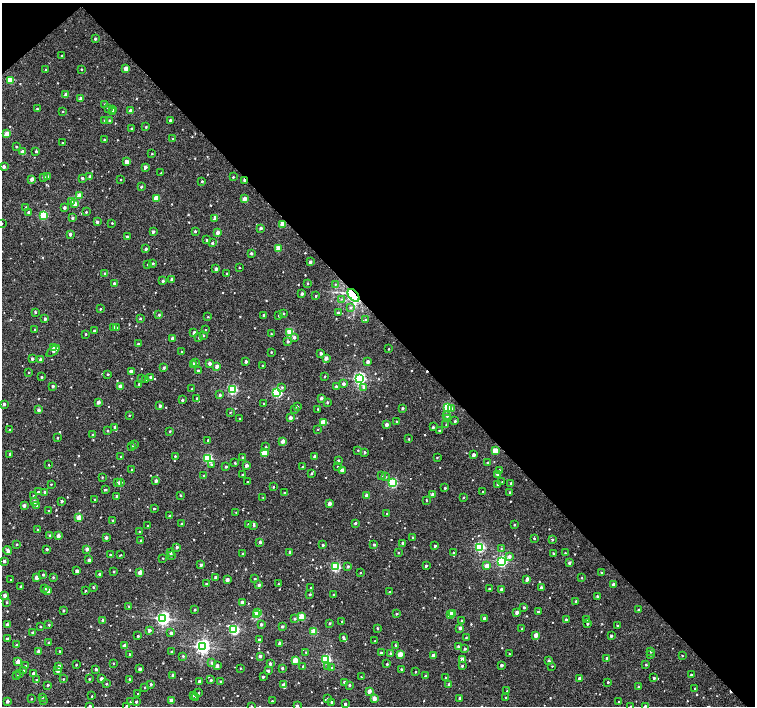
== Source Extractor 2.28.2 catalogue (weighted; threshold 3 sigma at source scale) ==
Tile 3 of 4 x 4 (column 3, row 1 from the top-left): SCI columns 3013-4517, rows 4436-5842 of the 6021 x 5991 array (HDU 1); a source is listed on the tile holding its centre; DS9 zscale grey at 2 x 2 block average (1 PNG px = mean of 2 x 2 image px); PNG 757 x 708 px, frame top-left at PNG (2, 3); each listed source drawn as its Kron ellipse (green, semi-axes under 4 px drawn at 4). Shown black and unused: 46% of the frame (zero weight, under 2 of 3 exposures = <1% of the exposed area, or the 3 px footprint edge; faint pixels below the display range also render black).
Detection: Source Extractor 2.28.2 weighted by HDU 2 'WHT'; one run over the whole footprint, this tile lists its part. Background 0.0201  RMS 0.0043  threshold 0.0193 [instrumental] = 3 sigma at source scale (4.5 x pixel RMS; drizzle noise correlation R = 1.50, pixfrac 1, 0.0396/0.0396 arcsec/px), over >= 5 px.
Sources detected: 626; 2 cosmic-ray / hot-pixel residue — neither listed nor drawn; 3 coinciding with a brighter row at this scale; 4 inside a brighter listed object's ellipse — not listed separately; of the other 617, all 500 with FLUX_AUTO >= 0.552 (the completeness limit of this list) listed and drawn (117 fainter detections not listed), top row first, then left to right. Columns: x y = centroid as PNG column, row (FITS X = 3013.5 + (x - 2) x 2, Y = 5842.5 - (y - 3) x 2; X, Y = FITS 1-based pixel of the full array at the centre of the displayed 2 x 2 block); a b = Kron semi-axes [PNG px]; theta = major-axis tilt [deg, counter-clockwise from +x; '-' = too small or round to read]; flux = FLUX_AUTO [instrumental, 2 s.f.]
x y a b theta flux
95 39 2 2 - 1.6
61 55 2 2 - 0.6
81 69 2 2 - 0.67
126 69 3 2 - 12
46 70 3 2 - 0.8
11 80 3 3 - 28
66 95 3 2 - 6.7
81 99 2 2 - 6.6
105 104 3 2 - 1.1
108 108 3 2 - 1.1
37 109 2 2 - 0.93
113 109 2 2 - 3.5
63 111 2 2 - 0.68
131 111 3 2 - 7.4
112 112 2 2 - 2.6
104 120 2 2 - 0.76
109 120 2 2 - 1
170 120 2 2 - 2.1
146 127 2 2 - 0.95
132 129 3 2 - 1.4
7 134 4 3 - 11
173 139 2 2 - 0.63
104 140 2 2 - 0.81
63 142 2 2 - 0.82
16 146 2 2 - 0.78
36 151 2 2 - 1.5
22 152 2 2 - 6.2
152 154 2 2 - 0.78
127 162 2 2 - 7
4 166 2 2 - 3.5
145 167 2 2 - 4.8
161 173 2 2 - 0.58
47 176 3 2 - 2.2
90 176 3 2 - 1.7
44 177 3 3 - 2.3
233 177 2 2 - 0.98
82 178 3 2 - 1.9
32 179 2 2 - 5.5
121 179 2 2 - 0.8
244 180 3 2 - 2.3
202 181 2 2 - 1.1
141 187 2 2 - 1.7
79 196 3 2 - 14
156 198 3 2 - 16
244 199 3 2 - 7.7
72 201 3 3 - 16
75 204 3 3 - 4.5
26 207 2 2 - 0.99
64 207 2 2 - 2.6
29 212 2 2 - 3.1
86 212 2 2 - 0.88
43 215 3 3 - 48
72 218 3 2 - 1.7
215 218 3 2 - 4.4
97 222 2 2 - 2.3
2 223 2 2 - 0.64
112 223 2 2 - 0.78
283 224 3 2 - 16
261 228 2 2 - 2.7
195 231 2 2 - 1.2
153 232 2 2 - 2.7
218 232 2 2 - 4.9
70 234 2 2 - 3.3
127 236 2 2 - 1.2
207 240 3 2 - 1.5
212 243 2 2 - 2
146 249 2 2 - 2.4
279 249 3 2 - 17
251 253 2 2 - 1.5
310 262 2 2 - 3
153 263 2 2 - 1.1
147 264 2 2 - 0.6
239 267 2 2 - 0.63
216 269 2 2 - 3.3
227 273 2 2 - 1.1
105 274 2 2 - 2.7
171 279 2 2 - 2
163 281 2 2 - 1.9
114 283 2 2 - 1.4
308 283 3 2 - 0.68
336 284 3 2 - 0.7
302 294 2 2 - 2.5
353 295 7 4 -50 110
316 296 3 2 - 1.1
341 299 3 2 - 0.62
350 307 3 3 - 0.98
100 309 2 2 - 1
35 312 3 2 - 1.3
283 313 2 2 - 1.1
338 313 2 2 - 1.9
159 315 3 2 - 1.1
264 315 2 2 - 1.9
279 316 2 2 - 0.71
208 317 2 2 - 0.71
45 319 2 2 - 2.4
140 319 2 2 - 1.1
366 320 3 2 - 1.8
113 327 2 2 - 2.9
117 328 2 2 - 1.2
35 330 2 2 - 2
205 330 2 2 - 0.67
95 331 2 2 - 2.7
290 332 3 3 - 40
194 333 2 2 - 4.5
86 334 2 2 - 0.9
271 334 2 2 - 0.81
203 335 2 2 - 0.87
294 337 3 3 - 2.4
172 338 2 2 - 4
199 338 2 2 - 0.86
288 341 3 2 - 1.7
138 344 2 2 - 1.6
54 347 3 2 - 7.6
389 349 2 2 - 0.67
53 351 8 4 40 2.3
182 351 2 2 - 0.68
271 352 2 2 - 0.74
321 353 2 2 - 2.8
326 358 2 2 - 5.4
32 359 2 2 - 2.5
40 360 2 2 - 5
246 361 2 2 - 2.8
368 362 2 2 - 3.8
196 363 2 2 - 1.1
210 363 2 2 - 4.7
193 364 2 2 - 7
262 365 2 2 - 1.1
217 366 2 2 - 6.5
164 368 2 2 - 1.8
198 371 2 2 - 1.7
29 372 2 2 - 0.63
131 372 2 2 - 7.6
108 374 2 2 - 1.1
325 376 2 2 - 0.61
42 377 2 2 - 1.3
151 377 2 2 - 4.2
141 379 2 2 - 0.66
145 379 2 2 - 0.72
359 379 3 3 - 180
139 384 2 2 - 1.1
344 384 3 3 - 2.5
53 386 2 2 - 2.1
336 386 2 2 - 1.3
120 387 2 2 - 8.5
282 387 3 3 - 0.99
364 387 3 3 - 2.3
192 389 2 2 - 0.9
232 390 3 3 - 87
277 393 3 3 - 100
220 395 2 2 - 2.5
197 398 2 2 - 0.72
321 398 2 2 - 3.1
182 400 2 2 - 1.5
98 402 2 2 - 4
327 402 2 2 - 1.2
264 403 2 2 - 0.92
4 404 2 2 - 2.6
160 406 2 2 - 2.7
297 406 2 2 - 1.9
402 408 2 2 - 1.7
447 408 3 3 - 53
295 409 2 2 - 1
318 409 2 2 - 0.77
452 409 3 3 - 1.9
39 410 2 2 - 3.5
230 412 2 2 - 0.64
129 415 2 2 - 0.59
447 415 3 3 - 2.2
240 418 2 2 - 1.1
290 418 2 2 - 4.4
447 419 3 2 - 0.69
396 421 2 2 - 0.67
455 421 3 2 - 1.5
323 423 3 2 - 23
386 424 2 2 - 5
446 425 2 2 - 0.68
115 427 3 2 - 3
433 427 2 2 - 1.4
318 429 2 2 - 0.6
10 430 2 2 - 1.8
107 430 3 2 - 0.74
170 431 2 2 - 0.9
439 431 2 2 - 0.95
93 434 2 2 - 0.58
57 438 2 2 - 0.68
409 439 2 2 - 0.81
208 440 2 2 - 0.77
283 441 2 2 - 7
134 444 3 2 - 0.71
132 446 3 2 - 1.1
266 447 2 2 - 0.57
358 450 2 2 - 0.61
495 451 3 2 - 19
365 452 2 2 - 1.7
264 453 3 3 - 18
10 454 2 2 - 1.2
473 455 2 2 - 4.1
175 456 2 2 - 0.92
315 456 2 2 - 4
121 457 2 2 - 1.1
243 457 2 2 - 0.93
437 457 2 2 - 0.72
208 458 3 3 - 84
338 461 2 2 - 1.8
235 463 2 2 - 0.99
488 463 2 2 - 3.1
211 464 3 3 - 1.4
49 465 2 2 - 0.58
246 465 2 2 - 4.6
338 466 2 2 - 0.76
226 467 2 2 - 1.2
302 467 2 2 - 1.5
132 470 2 2 - 1.2
342 470 2 2 - 6.8
500 470 2 2 - 1.9
311 473 3 2 - 1.4
497 474 2 2 - 2.5
243 475 2 2 - 1.8
381 475 3 2 - 1
204 476 2 2 - 1.6
102 477 2 2 - 0.86
385 477 2 2 - 0.65
156 481 2 2 - 3.2
247 482 2 2 - 1
502 482 2 2 - 0.57
117 483 3 3 - 1.1
120 483 2 2 - 5.8
393 483 3 3 - 73
511 483 2 2 - 1.9
51 484 2 2 - 0.72
498 484 2 2 - 2.7
273 487 2 2 - 0.82
445 488 2 2 - 1.1
105 490 4 2 - 1.1
38 492 2 2 - 1.2
45 492 2 2 - 2.8
284 492 2 2 - 0.58
483 492 2 2 - 1.7
510 492 2 2 - 1.2
433 494 2 2 - 5.8
180 495 2 2 - 1.1
366 495 2 2 - 5.6
33 496 2 2 - 0.9
117 496 2 2 - 2.7
263 497 2 2 - 0.56
463 497 2 2 - 0.89
95 499 2 2 - 0.69
426 500 2 2 - 0.84
62 501 2 2 - 1.7
34 502 2 2 - 6.6
329 504 2 2 - 4.2
36 505 3 2 - 0.87
24 506 2 2 - 3.6
154 508 2 2 - 0.81
49 511 2 2 - 0.9
236 512 2 2 - 0.65
387 514 2 2 - 0.68
169 516 2 2 - 0.74
79 518 3 2 - 17
113 521 2 2 - 1.2
355 523 2 2 - 1.9
182 524 2 2 - 1.5
248 524 2 2 - 0.8
254 525 3 2 - 1.3
514 525 2 2 - 1.2
147 526 2 2 - 0.68
37 530 2 2 - 0.62
140 532 2 2 - 1.3
50 536 2 2 - 3.2
58 536 2 2 - 4.9
413 537 2 2 - 0.69
106 538 2 2 - 2.8
534 538 2 2 - 1.2
141 540 2 2 - 1.7
552 540 2 2 - 1.3
260 542 2 2 - 2.5
403 543 2 2 - 3.3
16 544 2 2 - 1.1
323 545 2 2 - 1.5
374 545 2 2 - 1.4
435 546 2 2 - 1.9
177 547 2 2 - 2.1
480 547 3 3 - 88
501 548 3 2 - 0.69
47 549 2 2 - 1.8
87 549 2 2 - 6.1
8 550 4 2 - 4
290 552 2 2 - 5.4
398 552 2 2 - 1
170 553 2 2 - 1.2
243 553 2 2 - 0.96
453 553 3 3 - 1.5
553 553 2 2 - 1.4
565 553 2 2 - 0.96
110 555 2 2 - 0.87
121 555 2 2 - 0.56
171 555 3 2 - 1.9
509 556 3 3 - 3.6
163 558 2 2 - 0.62
89 560 2 2 - 4.1
4 561 2 2 - 2.6
501 561 3 3 - 130
569 563 2 2 - 2.3
201 565 2 2 - 2.4
348 566 3 2 - 1.2
426 566 2 2 - 1.8
487 566 4 3 - 8.6
336 567 3 3 - 70
77 571 2 2 - 5.1
114 571 2 2 - 0.97
140 572 2 2 - 8.1
360 573 2 2 - 0.71
601 573 2 2 - 1.4
100 574 2 2 - 3.7
43 575 3 2 - 1.1
53 577 3 2 - 1.1
216 577 2 2 - 3.9
36 578 2 2 - 5.8
582 578 2 2 - 0.55
255 579 2 2 - 1.1
527 579 4 2 - 4.2
11 580 2 2 - 0.67
227 580 2 2 - 5.3
206 584 2 2 - 1.4
278 584 2 2 - 0.8
613 584 2 2 - 3.9
259 585 2 2 - 2.9
21 586 2 2 - 1.8
93 587 2 2 - 1
45 588 3 2 - 1
311 588 2 2 - 1
541 588 2 2 - 3.7
489 589 2 2 - 0.92
502 589 2 2 - 5.5
48 591 2 2 - 7.9
85 591 2 2 - 0.89
390 592 2 2 - 1.1
310 594 2 2 - 1.4
333 594 2 2 - 0.93
5 596 2 2 - 5
597 596 2 2 - 1.4
576 601 2 2 - 1.2
7 602 2 2 - 0.92
242 602 2 2 - 4.4
129 606 2 2 - 0.65
524 607 2 2 - 1.8
63 610 2 2 - 1.4
195 610 2 2 - 1.1
639 610 2 2 - 2.1
258 612 3 2 - 4
517 612 2 2 - 5.5
538 612 2 2 - 1.5
396 614 2 2 - 1
450 614 3 2 - 12
453 614 2 2 - 8.3
257 615 3 3 - 35
302 617 3 2 - 27
163 618 3 3 - 220
484 618 2 2 - 3.2
295 619 2 2 - 1.7
103 620 2 2 - 2.8
462 620 2 2 - 0.59
566 620 2 2 - 2.5
586 620 3 2 - 1.6
342 621 2 2 - 0.83
330 623 2 2 - 1.4
261 624 2 2 - 2.7
587 624 2 2 - 1.9
7 625 2 2 - 3.1
49 625 2 2 - 0.97
40 626 2 2 - 0.99
617 626 2 2 - 0.98
282 627 2 2 - 2.3
377 628 2 2 - 1.2
460 628 2 2 - 3.8
522 629 2 2 - 1.1
149 630 2 2 - 3.5
234 630 3 3 - 92
314 632 3 2 - 27
33 633 2 2 - 3.4
171 633 3 2 - 2.7
536 635 2 2 - 11
138 636 2 2 - 1.3
611 636 2 2 - 2.5
343 637 4 2 - 2.4
466 638 2 2 - 0.69
7 639 2 2 - 3
259 640 2 2 - 3.2
375 641 2 2 - 1
49 643 2 2 - 2.2
279 643 2 2 - 3.7
17 645 2 2 - 2.9
395 645 2 2 - 1.2
125 646 2 2 - 8.3
458 646 2 2 - 1.6
202 647 4 4 - 270
465 649 2 2 - 2
38 651 2 2 - 4
59 651 2 2 - 1.1
651 651 2 2 - 1.4
171 652 2 2 - 0.87
306 652 2 2 - 0.72
381 653 2 2 - 2.2
130 654 2 2 - 1.9
391 654 3 2 - 1.7
400 654 3 2 - 14
509 654 2 2 - 0.64
651 655 2 2 - 1.2
183 656 3 2 - 1.1
260 656 2 2 - 3.3
433 656 2 2 - 7.6
682 656 2 2 - 0.7
607 658 2 2 - 2.9
326 659 3 3 - 90
295 660 3 2 - 16
463 660 2 2 - 12
549 661 2 2 - 2.7
18 662 2 2 - 8.2
113 663 2 2 - 0.64
212 663 3 2 - 2.3
270 664 2 2 - 2.4
387 664 2 2 - 1.1
76 665 2 2 - 0.86
501 665 2 2 - 3.5
646 665 2 2 - 0.93
26 666 2 2 - 2.9
59 666 2 2 - 3.2
217 666 3 2 - 4.2
303 666 2 2 - 0.83
328 666 3 3 - 1.1
462 666 2 2 - 1.4
552 666 2 2 - 0.64
240 668 2 2 - 0.7
282 668 2 2 - 2
332 668 2 2 - 2.8
95 669 3 2 - 1.6
140 669 2 2 - 3.8
401 669 2 2 - 1.3
23 670 2 2 - 0.68
58 670 2 2 - 5.9
268 671 2 2 - 1.8
416 672 2 2 - 0.89
20 673 2 2 - 0.62
33 673 2 2 - 2.6
691 675 2 2 - 1.1
16 676 2 2 - 1.6
173 676 2 2 - 5.4
425 676 2 2 - 1.9
263 677 2 2 - 1.7
361 677 2 2 - 0.62
445 678 2 2 - 0.97
579 678 2 2 - 3.4
654 678 2 2 - 1.7
63 679 2 2 - 0.6
89 679 2 2 - 0.93
102 679 2 2 - 4.9
130 679 2 2 - 2.6
36 680 3 2 - 1.1
211 680 2 2 - 1.4
199 681 2 2 - 2.1
221 682 2 2 - 2.1
345 682 2 2 - 2.8
608 682 2 2 - 1.2
106 684 2 2 - 1.1
151 684 2 2 - 1.8
48 685 2 2 - 1.8
284 685 2 2 - 5.4
349 685 2 2 - 1.9
449 685 2 2 - 3.2
145 687 2 2 - 0.67
639 687 2 2 - 1.4
695 689 2 2 - 1.1
369 691 2 2 - 8
507 691 2 2 - 0.81
199 693 2 2 - 1
138 694 2 2 - 0.96
193 695 2 2 - 0.84
92 696 2 2 - 0.63
42 697 2 2 - 1
196 697 2 2 - 1.2
460 698 2 2 - 4.6
506 698 2 2 - 1
31 699 2 2 - 0.95
328 699 2 2 - 1.5
374 699 2 2 - 8.3
7 701 2 2 - 4.1
43 701 2 2 - 0.66
171 701 2 2 - 11
272 701 2 2 - 0.69
130 702 2 2 - 1.1
136 702 2 2 - 1.7
331 702 2 2 - 1.5
619 702 2 2 - 0.67
345 704 2 2 - 2.3
90 706 2 2 - 2.7
127 706 2 2 - 1.3
251 706 2 2 - 1.2
297 706 2 2 - 2.9
631 706 2 2 - 0.92
645 706 2 2 - 3.7
Overlapping masked pixels (flux is a lower limit): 2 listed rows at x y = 244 180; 353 295
Isophote crosses this tile's border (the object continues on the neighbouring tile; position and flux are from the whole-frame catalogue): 7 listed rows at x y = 2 223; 90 706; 127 706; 251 706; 297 706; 631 706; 645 706